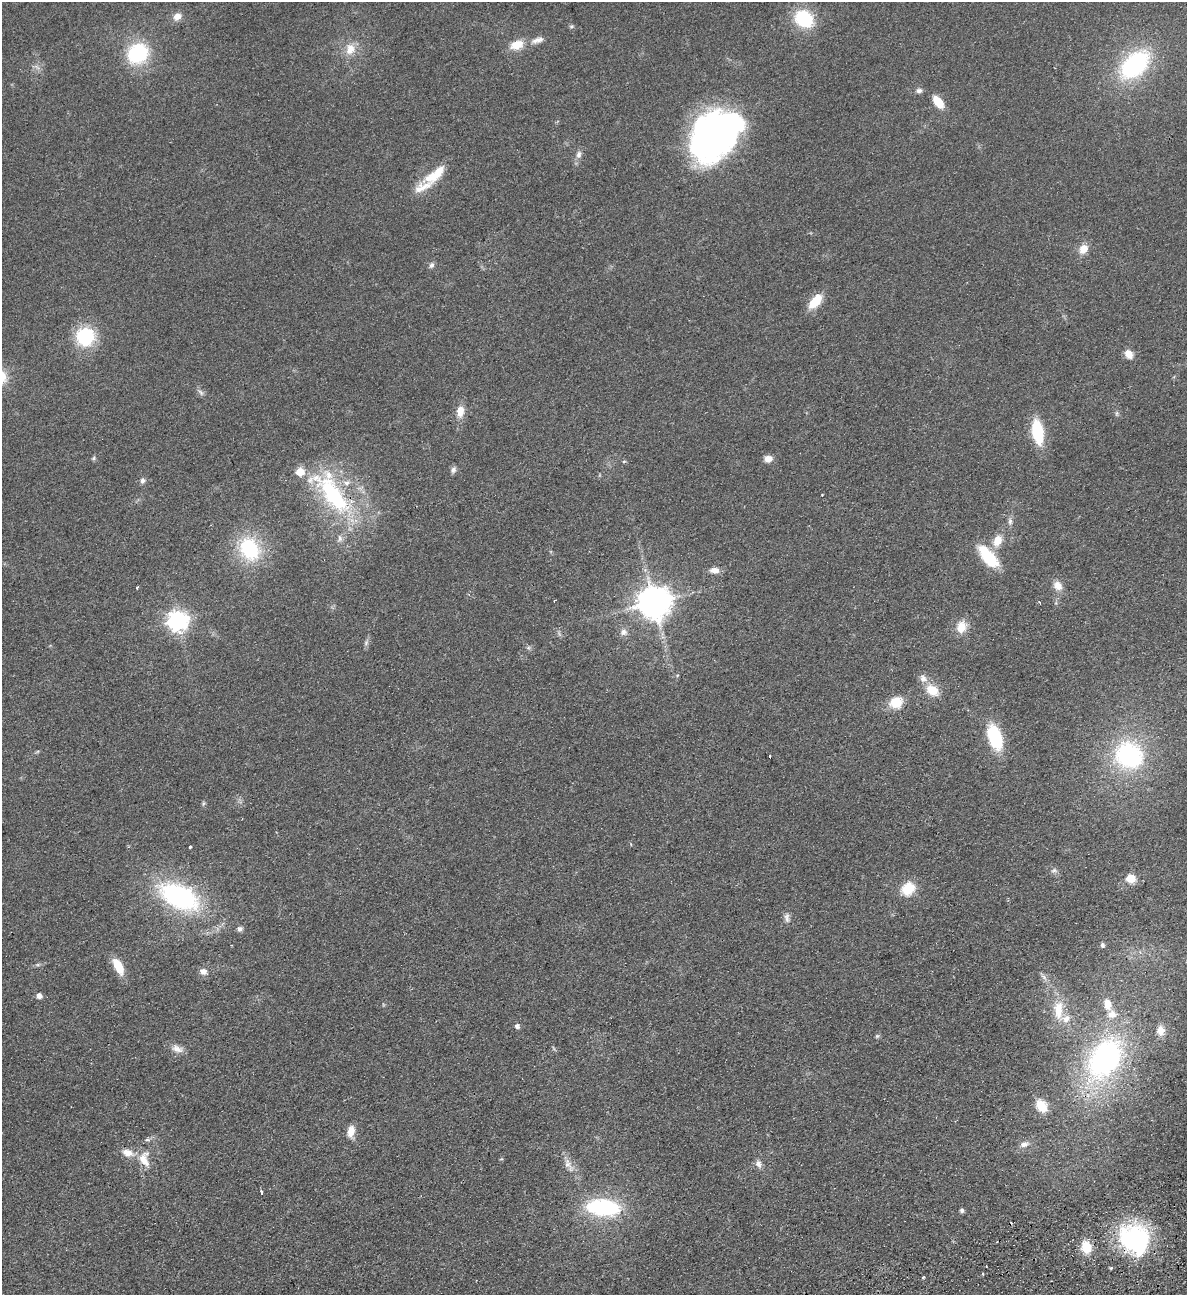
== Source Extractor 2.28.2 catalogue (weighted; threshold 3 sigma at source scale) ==
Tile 6 of 4 x 4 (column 2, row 2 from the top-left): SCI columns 1471-2655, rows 2643-3935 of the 5189 x 5283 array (HDU 1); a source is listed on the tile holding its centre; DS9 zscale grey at full resolution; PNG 1189 x 1297 px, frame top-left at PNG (2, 2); no overlay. Shown black and unused: <1% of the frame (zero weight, under 2 of 3 exposures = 3% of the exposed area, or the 3 px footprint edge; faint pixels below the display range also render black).
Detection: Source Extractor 2.28.2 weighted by HDU 2 'WHT'; one run over the whole footprint, this tile lists its part. Background 0.0822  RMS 0.0093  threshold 0.0419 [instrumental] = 3 sigma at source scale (4.5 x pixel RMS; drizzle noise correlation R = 1.50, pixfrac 1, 0.05/0.05 arcsec/px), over >= 5 px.
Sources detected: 102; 1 too faint to see at this stretch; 4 inside a brighter object's white glare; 1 cosmic-ray / hot-pixel residue — not listed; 8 inside a brighter listed object's ellipse — not listed separately; the other 88 listed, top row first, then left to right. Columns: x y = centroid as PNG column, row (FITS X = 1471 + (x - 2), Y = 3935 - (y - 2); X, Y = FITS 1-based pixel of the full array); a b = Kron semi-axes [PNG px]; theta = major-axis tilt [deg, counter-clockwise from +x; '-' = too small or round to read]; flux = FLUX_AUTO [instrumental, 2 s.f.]
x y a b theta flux
177 16 11 9 37 6.8
804 19 16 13 -35 56
571 26 7 4 19 1.3
537 40 19 8 17 6.7
517 45 15 10 19 15
350 49 17 14 72 13
138 53 22 19 40 65
1135 65 30 18 43 120
37 67 10 5 -36 2.9
919 90 8 6 13 2.9
938 102 13 7 -53 18
715 136 55 38 66 330
579 154 10 7 82 4.3
438 173 25 11 49 17
1083 249 11 9 56 10
431 265 9 6 55 2.6
815 301 17 8 50 23
85 336 18 18 - 56
1129 354 10 8 -54 8.4
201 392 10 6 -46 2.8
460 411 14 8 86 10
1117 413 8 4 -82 1.6
1038 432 24 10 -81 45
93 458 6 5 - 1.5
768 459 8 7 - 7.1
624 461 5 4 - 1.2
453 470 8 7 - 3.1
143 481 8 7 - 2.9
333 494 70 24 -50 110
822 495 3 2 - 0.66
1010 521 11 6 -86 3.3
340 538 10 7 -89 3.7
997 541 15 10 68 13
249 549 25 20 -57 64
988 557 30 13 -50 37
714 570 11 7 -2 6.5
1058 586 12 10 -50 8.5
137 587 3 3 - 2.7
554 601 3 2 - 0.84
654 602 10 9 - 1900
177 621 8 8 - 510
961 627 16 13 70 13
624 632 10 9 - 4.7
366 643 9 6 64 2.4
528 648 6 4 18 1.6
677 675 5 3 - 0.95
923 678 12 10 -54 6.1
932 690 15 10 -37 17
896 702 13 11 19 21
995 737 24 12 -72 55
1128 754 35 27 37 110
770 756 3 3 - 3.2
203 803 8 4 82 1.5
190 847 3 3 - 2.4
1054 870 8 5 28 2.3
1130 878 5 5 - 34
908 889 14 11 41 25
179 896 50 27 -26 130
787 918 14 7 -84 4
239 929 7 6 - 2.9
1102 945 7 6 - 2.1
38 965 8 4 8 1.9
118 966 19 9 -62 17
203 971 9 8 - 4.9
1044 977 12 5 -46 3.3
39 996 5 5 - 5.8
1107 1004 15 10 -76 12
1058 1010 29 13 -90 22
517 1026 7 6 - 2.3
1161 1030 13 10 -85 8.4
877 1036 7 4 44 1.3
177 1049 17 9 -19 7
1105 1058 53 33 58 210
1041 1106 12 9 -59 19
351 1131 13 8 82 9.6
1024 1144 11 7 12 4.6
128 1153 17 10 -19 10
144 1159 23 14 -83 16
758 1164 11 7 -71 4.5
568 1165 24 9 -59 9.4
261 1193 4 3 - 13
603 1207 28 14 -6 110
962 1211 5 5 - 2.1
1132 1238 36 34 83 98
1086 1247 13 10 -73 20
1111 1268 3 3 - 1.4
983 1274 3 2 - 1.4
923 1277 3 2 - 1.3
Overlapping masked pixels (flux is a lower limit): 2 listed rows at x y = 333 494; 1132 1238